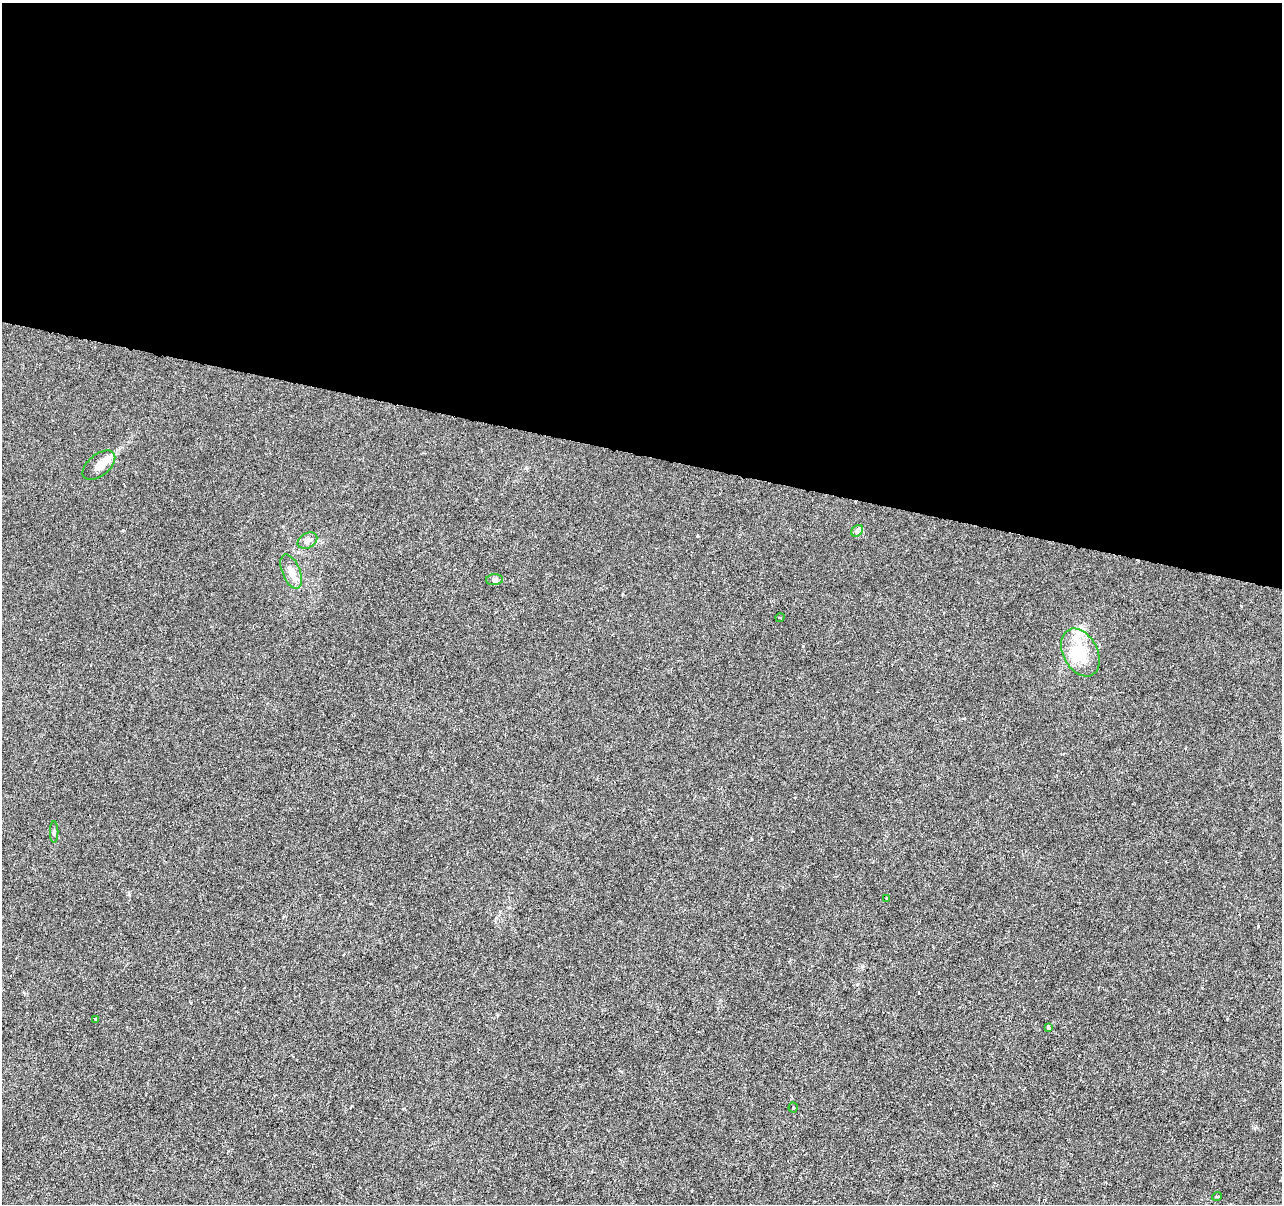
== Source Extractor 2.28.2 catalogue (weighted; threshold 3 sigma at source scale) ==
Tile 3 of 4 x 4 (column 3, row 1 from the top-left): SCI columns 2570-3849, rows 3891-5092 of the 5130 x 5314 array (HDU 1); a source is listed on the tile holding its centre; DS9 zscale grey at full resolution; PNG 1284 x 1206 px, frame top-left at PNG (2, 3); each listed source drawn as its Kron ellipse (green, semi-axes under 4 px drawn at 4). Shown black and unused: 38% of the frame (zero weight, under 3 of 6 exposures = <1% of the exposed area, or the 3 px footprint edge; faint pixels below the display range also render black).
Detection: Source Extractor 2.28.2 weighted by HDU 2 'WHT'; one run over the whole footprint, this tile lists its part. Background -1.39e-04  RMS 0.0012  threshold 0.0051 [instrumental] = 3 sigma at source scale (4.09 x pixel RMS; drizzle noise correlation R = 1.36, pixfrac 0.8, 0.0396/0.0396 arcsec/px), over >= 5 px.
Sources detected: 15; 1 inside a brighter object's white glare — neither listed nor drawn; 1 inside a brighter listed object's ellipse — not listed separately; the other 13 listed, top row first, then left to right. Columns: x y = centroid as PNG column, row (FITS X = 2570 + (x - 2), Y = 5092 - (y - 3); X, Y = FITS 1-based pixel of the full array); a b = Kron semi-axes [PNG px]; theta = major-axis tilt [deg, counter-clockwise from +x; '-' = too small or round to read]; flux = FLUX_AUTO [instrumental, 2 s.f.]
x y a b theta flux
99 465 19 10 39 1.3
857 531 6 5 - 0.28
307 541 10 7 29 0.59
291 572 18 9 -68 1.1
494 580 8 5 5 0.28
780 617 4 3 - 0.099
1080 652 25 17 -62 3
54 832 11 2 90 0.16
887 898 3 2 - 0.08
96 1019 4 3 - 0.1
1049 1027 4 3 - 0.51
793 1108 5 4 - 0.15
1217 1196 5 3 - 0.1
Unlisted compact peaks at least as high as the median listed source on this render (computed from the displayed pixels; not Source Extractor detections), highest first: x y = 697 536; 123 530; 1241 606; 803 646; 129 894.